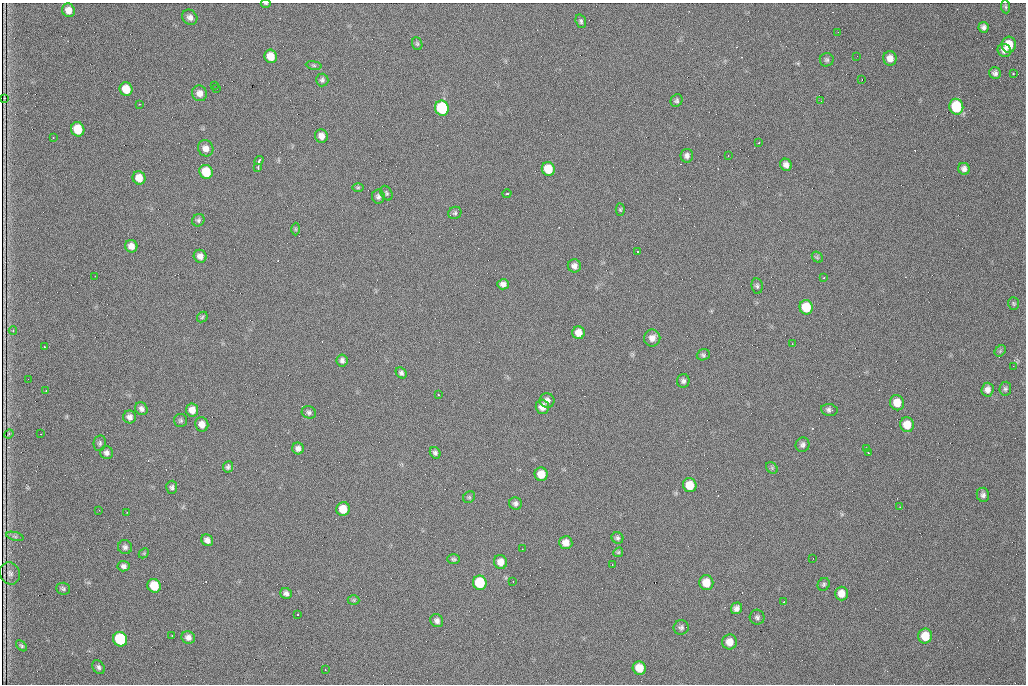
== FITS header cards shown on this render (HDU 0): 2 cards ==
NAXIS1  =                 1024 /fastest changing axis
NAXIS2  =                  682 /next to fastest changing axis

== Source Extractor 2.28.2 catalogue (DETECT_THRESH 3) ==
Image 1024 x 682 px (HDU 0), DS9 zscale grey, 1 PNG px = 1 image px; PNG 1028 x 686 px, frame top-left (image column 1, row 682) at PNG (2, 3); each listed source drawn as its Kron ellipse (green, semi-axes under 4 px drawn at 4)
Background 860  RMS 21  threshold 63.5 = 3 sigma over >= 5 px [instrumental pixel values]
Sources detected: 149; all 149 listed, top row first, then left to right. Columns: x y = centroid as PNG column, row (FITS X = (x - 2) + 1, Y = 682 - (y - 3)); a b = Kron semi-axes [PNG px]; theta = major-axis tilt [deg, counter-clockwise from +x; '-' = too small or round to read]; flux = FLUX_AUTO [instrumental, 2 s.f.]
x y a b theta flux
266 3 5 2 - 1200
1006 7 7 4 -84 2200
68 10 7 6 - 11000
190 17 8 7 - 6600
581 21 7 5 -73 2900
984 27 5 5 - 4400
838 32 2 2 - 580
417 44 6 5 - 2200
1009 45 8 7 - 26000
1004 50 7 6 - 6800
271 56 7 6 - 18000
857 56 2 2 - 530
890 58 7 6 - 9200
827 60 7 6 - 3000
314 65 8 4 -8 2400
995 73 6 5 - 4200
1013 74 3 3 - 3600
862 79 2 2 - 910
322 80 6 6 - 3600
215 85 2 2 - 1100
126 89 7 6 - 22000
216 89 2 2 - 1300
200 93 8 7 - 9200
5 98 2 2 - 4000
677 101 6 5 - 2900
821 101 3 2 - 1200
139 104 3 2 - 1300
956 107 8 7 - 70000
442 108 7 7 - 110000
78 129 7 6 - 36000
321 136 7 6 - 9400
53 138 2 2 - 660
759 143 3 2 - 1800
206 148 8 7 - 9700
687 156 7 6 - 4800
728 156 2 2 - 850
259 160 5 3 - 4200
786 165 6 5 - 6200
258 167 4 2 - 2700
548 169 7 6 - 33000
964 169 6 5 - 5200
206 172 7 6 - 38000
139 178 7 6 - 18000
358 187 6 4 1 1900
386 193 8 5 -62 2600
507 194 4 3 - 3700
378 196 7 6 - 4300
620 210 6 4 90 1900
455 213 7 6 - 2800
198 220 6 6 - 2900
295 229 6 4 -89 1700
131 246 6 6 - 8700
638 252 3 3 - 4200
200 256 6 6 - 7600
817 257 6 4 -44 2200
574 266 6 6 - 6200
95 276 2 2 - 580
824 278 3 2 - 1300
503 284 5 5 - 5900
757 286 8 5 -81 3100
1014 303 6 5 - 2200
806 307 7 6 - 39000
202 317 6 4 46 2000
13 331 4 4 - 1500
578 333 6 6 - 13000
652 338 8 8 - 9700
792 344 3 2 - 1300
44 347 3 2 - 1000
1000 351 6 5 - 2100
703 355 7 5 18 3000
342 360 6 5 - 4000
1013 366 2 2 - 8500
401 373 6 5 - 3200
28 379 2 2 - 600
683 381 7 6 - 4000
1005 389 7 6 - 3000
987 390 7 6 - 6700
46 391 3 2 - 1300
438 395 3 2 - 3700
547 401 7 7 - 6600
897 403 8 7 - 19000
542 407 7 6 - 11000
141 409 7 6 - 5000
192 410 6 6 - 11000
829 410 8 6 -9 4500
309 412 7 6 - 3600
130 417 6 6 - 5800
181 420 6 6 - 2700
202 424 7 6 - 11000
907 425 7 7 - 21000
9 434 5 4 - 1400
41 434 3 2 - 970
100 443 8 6 81 3100
803 445 7 7 - 4500
298 448 6 5 - 6000
866 448 3 3 - 1300
106 453 7 6 - 4700
435 453 6 5 - 3600
868 453 3 2 - 2700
228 467 6 5 - 3100
772 468 6 5 - 2100
541 474 7 6 - 19000
690 485 7 6 - 27000
172 487 6 5 - 3100
983 495 7 6 - 4300
469 497 6 5 - 2200
515 503 6 6 - 4500
900 507 3 3 - 1100
343 509 7 6 - 25000
99 510 3 2 - 1100
127 512 2 2 - 640
15 536 9 3 -14 2800
617 538 6 5 - 3200
207 540 6 5 - 6200
566 543 7 6 - 12000
125 547 7 7 - 4200
522 549 2 2 - 790
618 552 5 4 - 1900
144 553 6 4 46 1700
813 558 3 2 - 1100
454 559 6 5 - 2400
500 562 7 6 - 12000
612 565 2 2 - 720
124 566 6 5 - 4500
10 573 11 10 - 1600
513 581 3 2 - 1600
480 583 7 7 - 62000
706 583 7 7 - 23000
824 584 6 5 - 2700
154 586 7 6 - 32000
63 589 7 6 - 3000
286 593 6 5 - 4800
841 593 7 6 - 13000
354 600 6 5 - 1900
783 602 3 2 - 2100
736 608 6 5 - 5700
297 615 3 2 - 1500
757 617 7 7 - 4000
437 621 7 6 - 5200
681 627 7 7 - 3900
172 635 3 2 - 1200
925 636 7 7 - 27000
188 637 7 6 - 6500
120 639 7 7 - 100000
730 642 7 7 - 14000
21 646 6 4 -45 2400
98 667 7 5 -56 3600
639 668 7 6 - 21000
325 670 3 2 - 1400
At the frame edge (FLAGS 8, measured only in part): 1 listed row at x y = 266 3